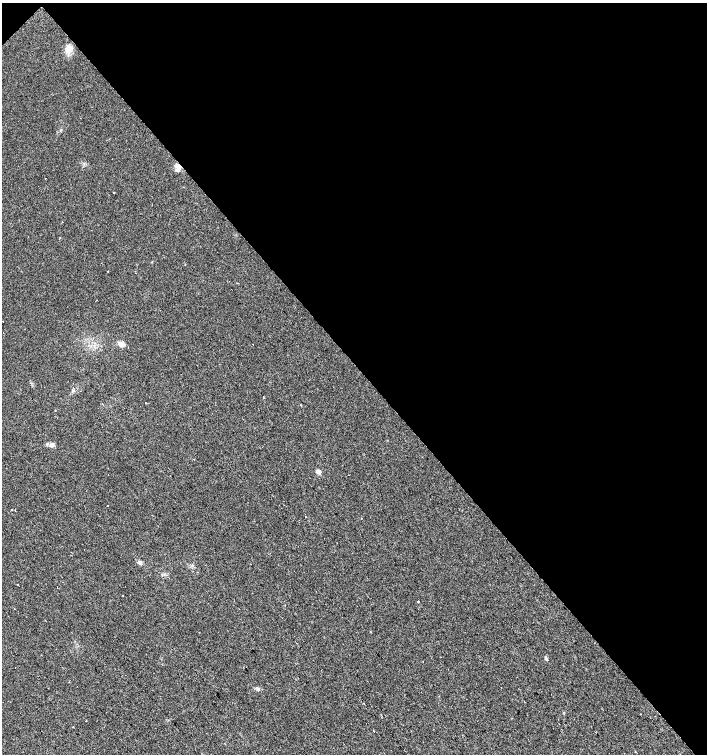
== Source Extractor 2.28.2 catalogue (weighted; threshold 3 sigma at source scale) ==
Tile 3 of 4 x 4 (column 3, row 1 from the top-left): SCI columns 3029-4437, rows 4514-6017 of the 5995 x 6021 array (HDU 1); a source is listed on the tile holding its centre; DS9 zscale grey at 2 x 2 block average (1 PNG px = mean of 2 x 2 image px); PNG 709 x 756 px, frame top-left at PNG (2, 3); no overlay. Shown black and unused: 48% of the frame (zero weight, under 2 of 3 exposures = <1% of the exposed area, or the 3 px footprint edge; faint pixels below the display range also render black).
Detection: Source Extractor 2.28.2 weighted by HDU 2 'WHT'; one run over the whole footprint, this tile lists its part. Background 0.0249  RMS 0.0061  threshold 0.0274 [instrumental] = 3 sigma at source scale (4.5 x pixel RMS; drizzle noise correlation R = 1.50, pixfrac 1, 0.0396/0.0396 arcsec/px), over >= 5 px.
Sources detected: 34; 7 cosmic-ray / hot-pixel residue — not listed; the other 27 listed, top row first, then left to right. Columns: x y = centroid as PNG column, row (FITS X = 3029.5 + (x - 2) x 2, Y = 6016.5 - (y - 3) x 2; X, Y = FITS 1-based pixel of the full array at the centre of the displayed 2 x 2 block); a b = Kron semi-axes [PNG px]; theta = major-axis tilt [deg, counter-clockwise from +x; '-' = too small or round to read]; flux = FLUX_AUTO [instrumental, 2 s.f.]
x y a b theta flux
69 49 11 8 9 11
178 167 5 4 - 13
45 178 2 2 - 0.87
113 193 2 2 - 2
108 271 2 2 - 0.64
121 344 7 6 - 7.2
253 344 2 2 - 2.7
128 348 2 2 - 1.2
263 397 2 2 - 4.8
145 403 2 2 - 1.6
301 405 2 2 - 1.9
52 445 6 5 - 5.1
194 459 2 2 - 2.6
319 472 4 4 - 8.2
107 506 2 2 - 0.99
12 510 2 2 - 1.9
140 562 5 4 - 3.4
17 585 2 2 - 1.2
122 595 2 2 - 6.6
418 601 2 2 - 4.4
14 608 2 2 - 0.5
370 631 2 2 - 1.6
296 643 2 2 - 0.66
546 658 5 2 - 1.9
258 689 5 3 - 2.3
86 721 2 2 - 1
73 727 2 2 - 2.3
Overlapping masked pixels (flux is a lower limit): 1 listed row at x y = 178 167
Diffuse or blended objects may show on this block-average render without a row.